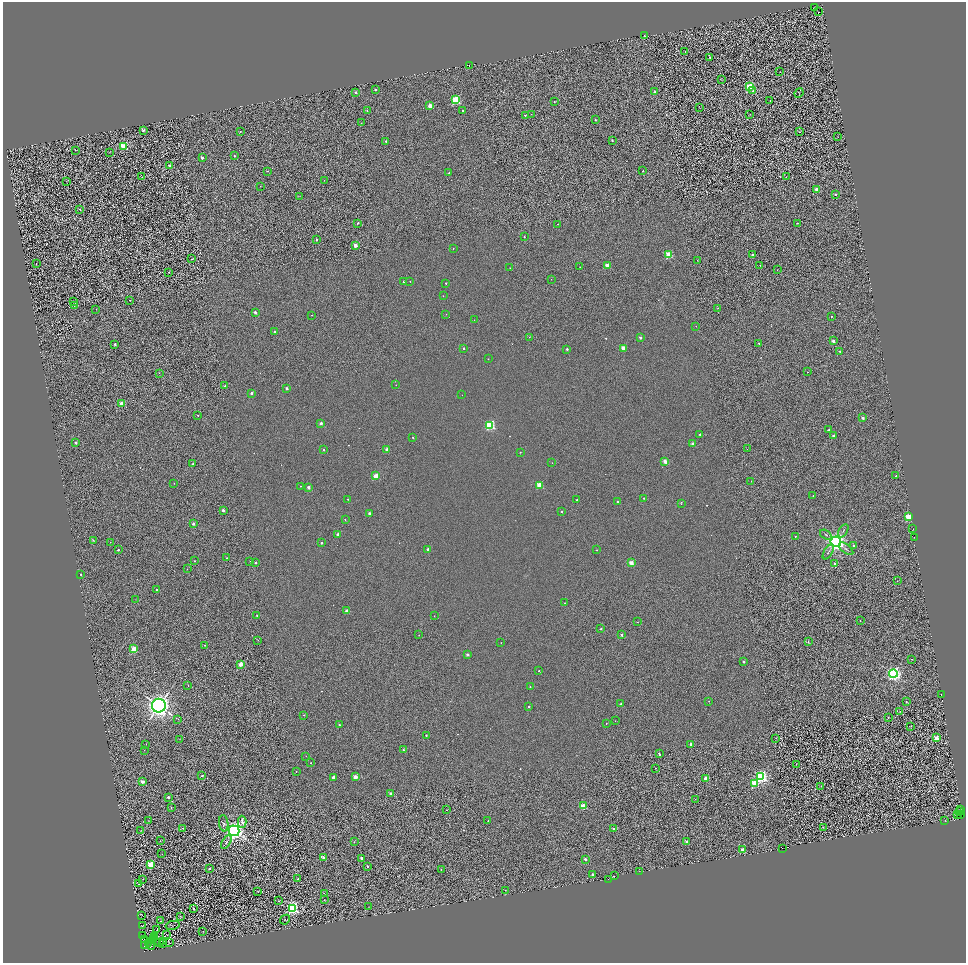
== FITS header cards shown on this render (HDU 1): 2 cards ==
NAXIS1  =                 1927
NAXIS2  =                 1921

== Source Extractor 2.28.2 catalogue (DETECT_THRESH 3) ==
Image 1927 x 1921 px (HDU 1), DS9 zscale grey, zoomed out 1/2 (1 PNG px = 2 x 2 image px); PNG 968 x 965 px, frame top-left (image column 2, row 1921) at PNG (3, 2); each listed source drawn as its Kron ellipse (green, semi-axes under 4 px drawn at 4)
Background 0.833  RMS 2.4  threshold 7.1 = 3 sigma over >= 5 px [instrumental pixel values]
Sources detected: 375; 81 cannot appear on this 1/2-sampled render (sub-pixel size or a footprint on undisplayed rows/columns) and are neither listed nor drawn; the other 294 listed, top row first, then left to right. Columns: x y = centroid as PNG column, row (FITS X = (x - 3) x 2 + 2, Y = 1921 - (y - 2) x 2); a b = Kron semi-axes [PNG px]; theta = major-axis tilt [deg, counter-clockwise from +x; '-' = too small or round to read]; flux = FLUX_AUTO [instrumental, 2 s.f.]
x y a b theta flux
814 7 3 1 - 1700
819 12 4 2 - 260
644 35 2 1 - 600
685 52 2 2 - 260
710 58 2 2 - 480
469 65 2 1 - 1000
780 72 2 1 - 190
721 80 3 2 - 170
749 87 3 3 - 26000
375 90 2 2 - 1500
753 91 3 2 - 810
355 92 2 2 - 1300
655 92 2 2 - 1400
799 93 5 1 - 150
455 100 3 3 - 46000
554 101 2 2 - 480
770 101 2 1 - 110
430 106 2 2 - 7500
700 108 2 1 - 110
367 111 3 2 - 550
463 111 2 2 - 730
531 114 2 2 - 170
525 115 2 2 - 490
750 115 3 2 - 190
595 120 2 2 - 910
361 123 2 2 - 160
143 130 2 2 - 1100
240 132 2 2 - 390
800 132 2 2 - 2200
838 137 2 1 - 94
612 140 2 2 - 1100
386 141 2 2 - 810
124 146 3 3 - 24000
75 150 2 1 - 110
110 152 3 2 - 150
234 156 2 2 - 530
202 158 2 2 - 3500
169 165 2 2 - 2500
267 171 2 1 - 230
643 171 2 2 - 470
449 173 2 2 - 460
142 177 3 2 - 270
786 177 3 1 - 180
324 180 2 2 - 240
67 182 2 1 - 110
260 186 2 1 - 110
816 189 2 2 - 6100
835 194 2 2 - 900
300 196 2 2 - 140
80 209 2 2 - 510
357 223 2 2 - 1300
797 223 2 2 - 290
558 224 2 1 - 270
524 237 2 2 - 850
316 239 2 2 - 1700
355 245 2 2 - 8100
453 248 2 2 - 350
669 255 3 3 - 23000
752 255 2 2 - 2200
191 259 2 1 - 3500
697 260 2 1 - 220
36 264 2 1 - 380
607 265 2 2 - 8000
760 265 2 1 - 120
580 267 2 1 - 190
510 268 2 2 - 370
777 270 2 1 - 180
169 272 2 2 - 450
551 279 2 1 - 190
410 281 2 2 - 210
404 282 2 2 - 1600
446 283 2 2 - 340
443 296 2 2 - 360
130 300 2 2 - 420
73 302 2 2 - 190
74 306 2 1 - 110
718 308 2 2 - 190
96 309 2 1 - 120
255 312 2 2 - 2600
446 314 2 2 - 190
312 315 2 1 - 290
831 316 2 2 - 440
474 320 2 1 - 150
696 326 2 1 - 190
274 332 2 2 - 1400
529 337 2 1 - 260
640 337 2 2 - 2400
833 341 2 2 - 2800
759 343 2 2 - 440
115 344 2 2 - 1600
463 348 2 2 - 1000
623 348 2 2 - 9600
567 349 2 2 - 1800
840 351 2 2 - 930
488 359 2 2 - 270
807 372 2 1 - 250
159 373 2 2 - 200
396 385 2 1 - 260
225 386 2 2 - 1600
287 388 2 2 - 2600
251 393 2 2 - 2300
462 395 2 1 - 120
122 404 2 2 - 12000
198 415 2 2 - 460
863 418 2 2 - 3000
321 423 2 2 - 3100
490 425 3 3 - 56000
828 430 2 2 - 660
700 434 2 2 - 1400
833 436 2 2 - 2400
413 437 2 2 - 790
76 443 2 2 - 2900
693 444 2 2 - 4500
387 449 2 2 - 3900
747 449 2 2 - 160
324 450 2 2 - 890
520 452 2 2 - 350
665 461 2 2 - 6800
552 463 2 1 - 100
193 464 2 2 - 850
376 476 2 2 - 13000
896 476 2 2 - 660
751 481 2 1 - 110
174 483 2 2 - 230
539 485 3 2 - 18000
301 486 2 1 - 320
308 487 2 2 - 3200
813 496 2 1 - 230
644 498 2 2 - 440
348 499 2 2 - 300
577 500 2 2 - 820
617 502 2 2 - 1000
681 504 3 2 - 300
223 510 2 2 - 2900
561 511 2 2 - 540
369 513 2 2 - 3200
908 517 3 3 - 26000
345 519 2 2 - 430
193 524 2 2 - 2700
913 529 2 1 - 1200
843 531 7 2 57 590
337 534 2 2 - 4000
826 535 6 3 -37 590
795 536 2 2 - 850
914 537 2 1 - 790
93 540 2 2 - 370
110 542 2 1 - 180
836 542 5 5 - 200000
321 543 2 2 - 1200
854 545 2 2 - 880
428 549 2 2 - 2300
846 549 8 2 -37 770
118 550 2 2 - 1200
597 550 2 2 - 300
828 552 8 2 59 600
227 558 2 2 - 320
195 561 2 2 - 290
250 562 2 2 - 520
255 563 2 2 - 960
631 563 2 2 - 8500
834 563 2 2 - 1200
187 569 2 2 - 260
81 574 2 2 - 460
897 581 2 1 - 180
156 590 2 2 - 510
135 599 2 2 - 140
565 603 2 2 - 590
346 611 2 2 - 3700
257 615 2 2 - 530
434 616 2 1 - 230
860 621 2 1 - 230
637 622 2 2 - 310
601 629 2 2 - 880
419 635 2 1 - 200
621 635 2 2 - 2100
258 640 2 2 - 260
808 642 3 2 - 470
501 643 2 1 - 190
205 645 2 2 - 350
134 649 2 2 - 17000
467 655 2 2 - 2600
911 659 2 1 - 180
744 662 2 2 - 2000
241 664 2 2 - 7900
539 671 2 2 - 300
893 674 4 4 - 130000
188 685 2 2 - 220
530 686 2 2 - 220
941 694 2 1 - 3500
709 701 2 2 - 230
906 702 2 2 - 350
621 704 2 2 - 930
159 706 7 7 - 310000
529 707 2 2 - 810
900 711 2 1 - 140
304 715 2 2 - 300
888 717 2 2 - 540
178 719 3 2 - 260
615 721 2 1 - 230
606 723 2 2 - 360
339 725 2 2 - 950
911 726 3 1 - 150
426 735 2 2 - 700
775 738 3 1 - 130
936 738 2 2 - 8900
179 739 2 1 - 150
146 744 2 1 - 140
691 744 2 2 - 1500
144 750 2 2 - 170
403 750 2 2 - 690
659 754 4 2 - 840
306 756 2 1 - 140
311 763 2 1 - 210
796 764 2 1 - 180
655 768 2 1 - 140
296 771 2 1 - 310
202 776 2 2 - 1300
333 777 2 2 - 3500
355 777 2 2 - 7300
761 777 4 4 - 94000
706 778 2 2 - 6500
142 782 2 2 - 5100
754 783 3 3 - 23000
821 786 2 1 - 300
391 794 2 2 - 5800
168 797 2 2 - 2500
695 799 2 1 - 220
583 806 3 2 - 20000
171 808 2 2 - 330
446 810 2 1 - 240
961 810 2 2 - 4400
960 811 3 2 - 14000
957 814 2 1 - 1400
961 814 3 1 - 3400
488 820 2 2 - 530
148 821 2 2 - 110
945 821 3 2 - 140
242 822 6 3 -89 2700
224 823 8 4 -83 990
823 827 2 1 - 130
182 828 2 2 - 290
613 829 2 2 - 1400
141 830 2 1 - 120
234 831 5 5 - 260000
160 841 2 2 - 240
226 842 8 3 62 960
354 842 2 2 - 260
687 842 2 2 - 3800
742 849 2 2 - 4800
782 849 2 1 - 620
162 854 2 1 - 93
323 857 2 2 - 2900
361 858 2 2 - 2500
585 859 2 2 - 3200
151 864 3 3 - 19000
367 866 2 2 - 1300
210 868 2 2 - 2100
441 869 2 2 - 240
639 871 2 1 - 87
592 875 2 2 - 2400
615 876 2 1 - 1100
143 879 2 2 - 140
298 879 2 2 - 780
608 879 2 1 - 570
139 884 2 2 - 1100
505 890 2 2 - 280
258 891 3 2 - 260
324 893 2 1 - 130
324 900 2 1 - 290
279 901 3 2 - 290
369 906 2 1 - 130
292 908 3 3 - 120000
194 909 2 2 - 1000
142 915 2 1 - 99
180 916 4 1 - 190
285 920 5 3 - 390
161 921 2 1 - 130
173 925 7 1 11 220
142 926 2 1 - 140
157 930 2 1 - 180
203 931 2 2 - 420
167 934 2 1 - 170
142 936 3 1 - 180
154 936 3 1 - 130
153 938 2 1 - 90
145 940 2 1 - 91
152 941 2 1 - 100
163 941 3 1 - 140
160 943 2 1 - 72
163 943 2 2 - 190
169 943 4 1 - 160
148 944 2 1 - 160
144 945 3 2 - 260
151 946 2 1 - 110
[81 sub-pixel or undisplayed-footprint detections neither listed nor drawn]